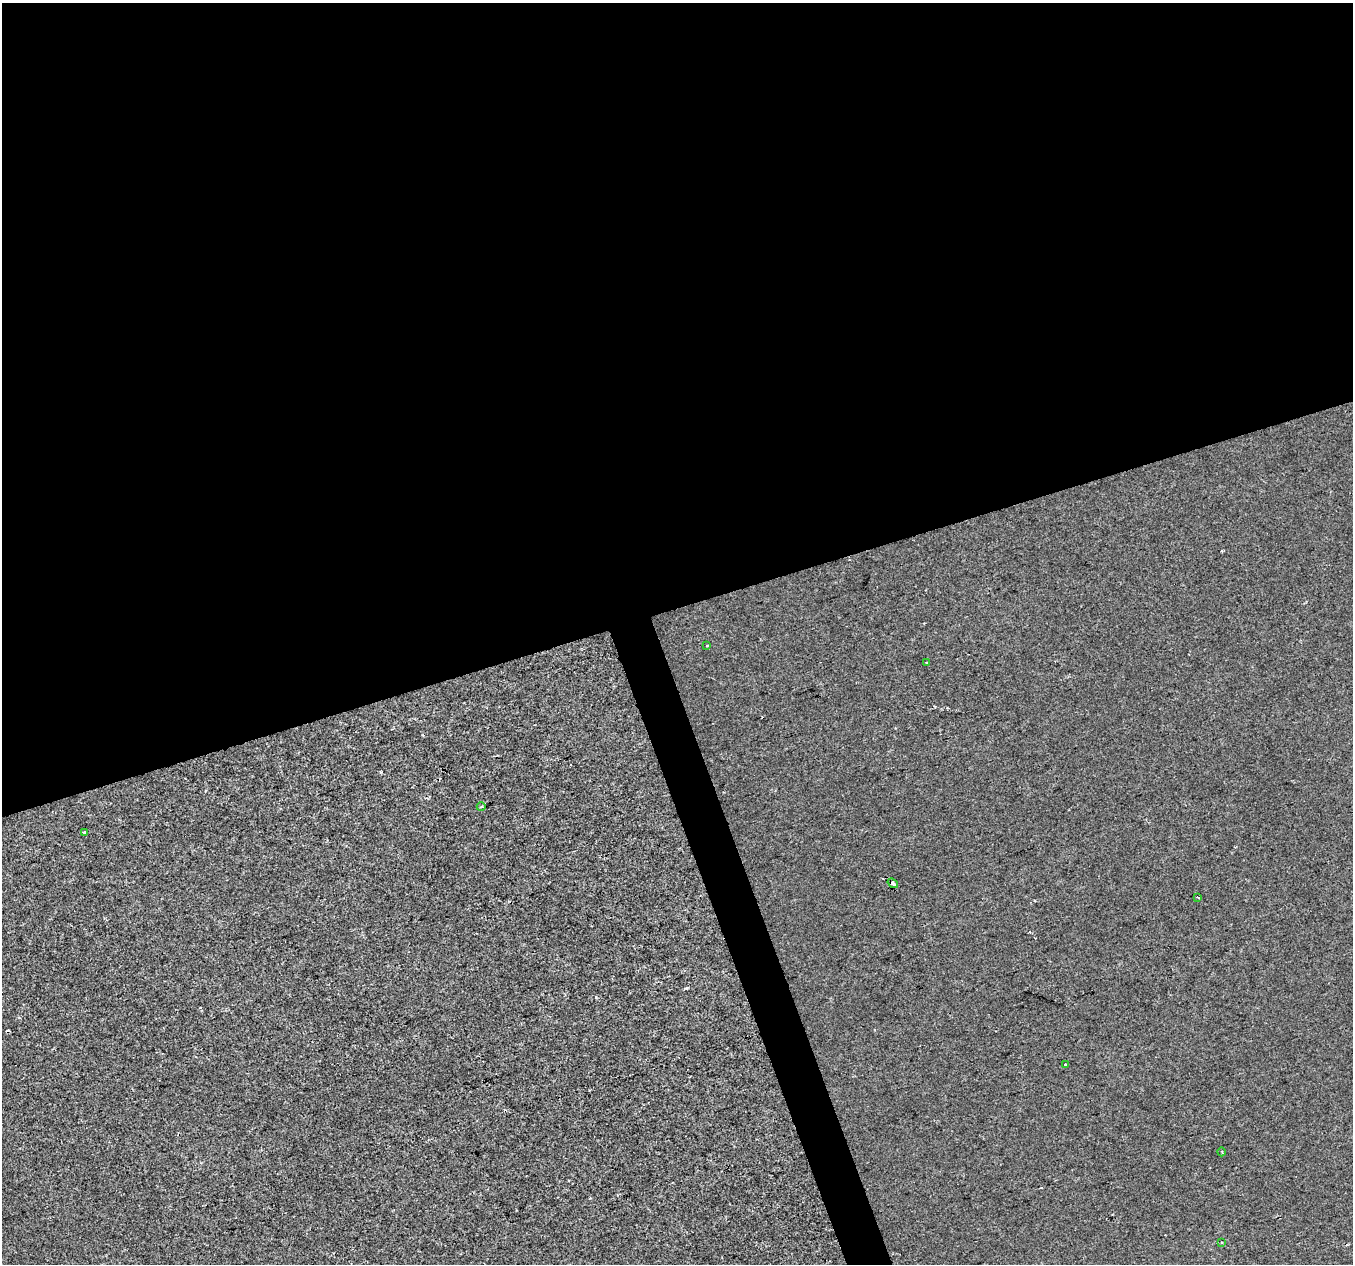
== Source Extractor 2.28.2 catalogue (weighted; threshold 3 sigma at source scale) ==
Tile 2 of 4 x 4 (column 2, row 1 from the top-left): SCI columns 1354-2704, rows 3906-5167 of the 5406 x 5232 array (HDU 1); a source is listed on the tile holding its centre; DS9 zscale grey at full resolution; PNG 1355 x 1266 px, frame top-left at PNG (2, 3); each listed source drawn as its Kron ellipse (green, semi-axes under 4 px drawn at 4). Shown black and unused: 50% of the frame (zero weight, under 2 of 3 exposures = <1% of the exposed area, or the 3 px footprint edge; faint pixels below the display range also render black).
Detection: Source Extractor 2.28.2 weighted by HDU 2 'WHT'; one run over the whole footprint, this tile lists its part. Background 4.27e-04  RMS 0.0026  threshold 0.0116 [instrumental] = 3 sigma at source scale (4.5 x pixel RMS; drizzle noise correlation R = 1.50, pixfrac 1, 0.0396/0.0396 arcsec/px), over >= 5 px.
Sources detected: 12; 3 cosmic-ray / hot-pixel residue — neither listed nor drawn; the other 9 listed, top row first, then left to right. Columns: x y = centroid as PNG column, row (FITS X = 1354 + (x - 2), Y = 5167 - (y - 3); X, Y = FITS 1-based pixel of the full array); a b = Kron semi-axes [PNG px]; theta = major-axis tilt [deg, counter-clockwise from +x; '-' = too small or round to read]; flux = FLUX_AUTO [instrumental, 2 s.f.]
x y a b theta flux
707 646 3 2 - 0.59
926 663 3 3 - 0.81
481 807 4 3 - 0.23
84 832 3 3 - 0.37
893 883 5 3 - 3.3
1198 897 3 2 - 0.47
1065 1065 3 3 - 0.51
1222 1152 4 3 - 0.25
1221 1242 3 3 - 0.32
Overlapping masked pixels (flux is a lower limit): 1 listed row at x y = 893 883